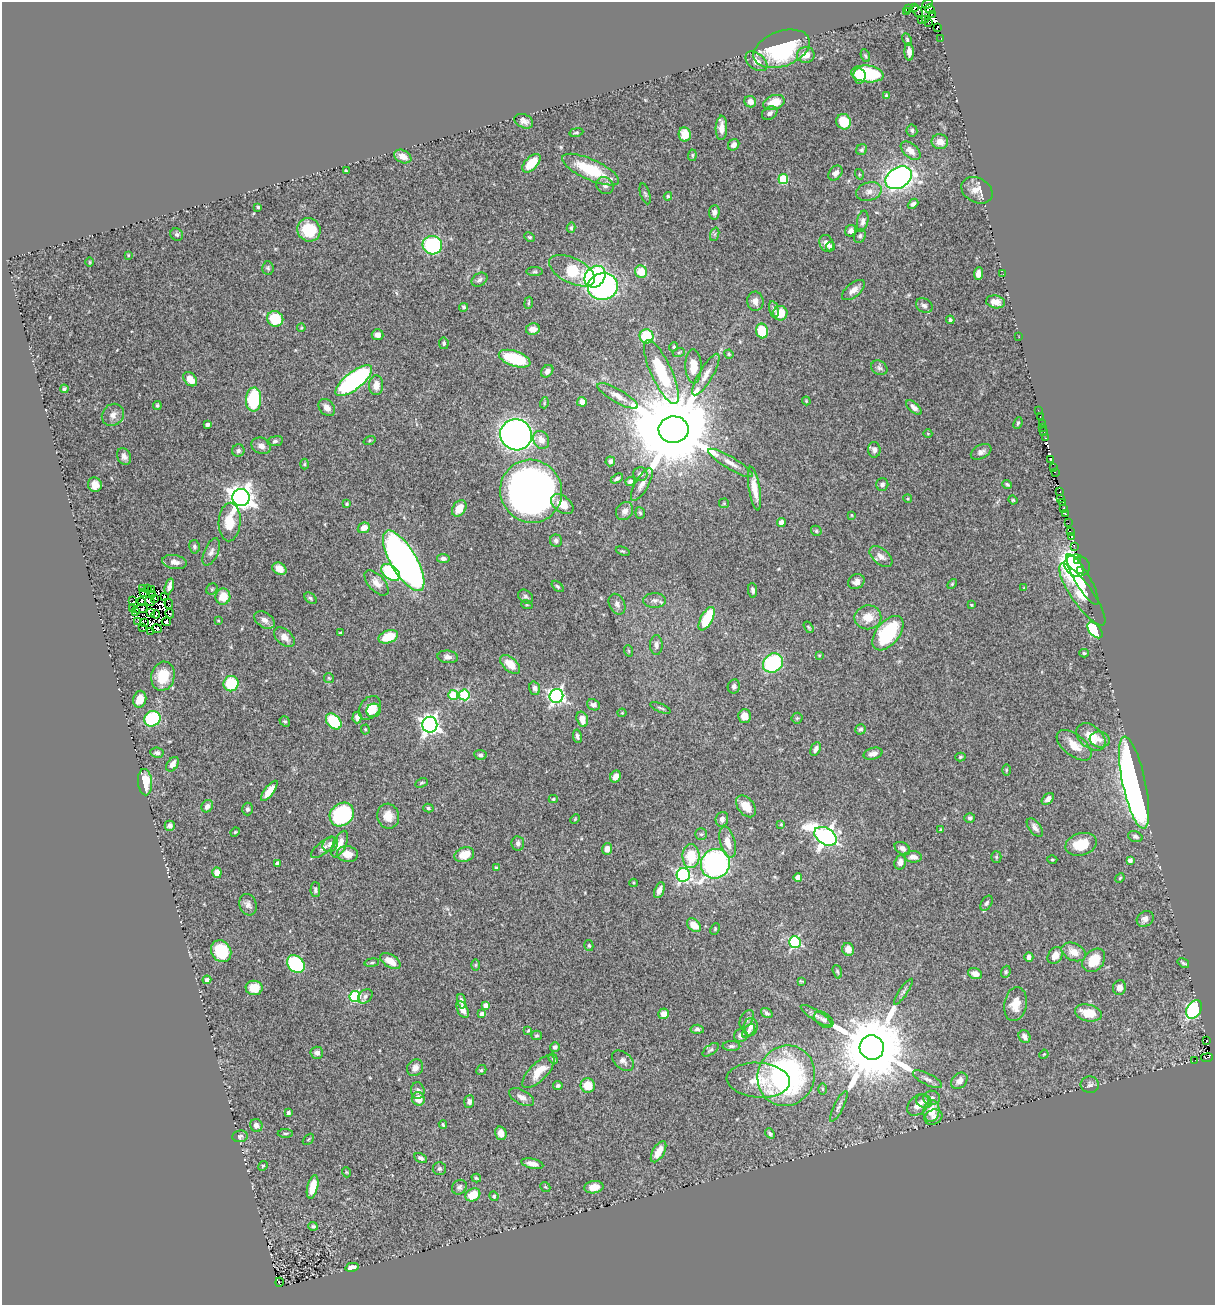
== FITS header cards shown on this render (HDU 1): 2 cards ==
NAXIS1  =                 1213
NAXIS2  =                 1303

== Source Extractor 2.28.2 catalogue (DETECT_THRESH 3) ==
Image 1213 x 1303 px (HDU 1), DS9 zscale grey, 1 PNG px = 1 image px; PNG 1217 x 1307 px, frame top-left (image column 1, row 1303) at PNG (2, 2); each listed source drawn as its Kron ellipse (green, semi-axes under 4 px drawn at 4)
Background 0.667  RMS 0.026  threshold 0.0793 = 3 sigma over >= 5 px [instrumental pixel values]
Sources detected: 450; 23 with non-positive FLUX_AUTO (blend fragments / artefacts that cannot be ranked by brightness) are neither listed nor drawn; the other 427 listed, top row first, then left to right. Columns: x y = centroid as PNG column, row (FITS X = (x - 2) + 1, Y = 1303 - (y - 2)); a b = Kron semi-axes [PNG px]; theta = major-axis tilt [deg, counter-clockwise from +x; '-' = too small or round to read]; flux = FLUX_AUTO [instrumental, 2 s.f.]
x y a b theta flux
928 4 6 3 35 40
915 7 4 2 - 15
909 9 2 2 - 18
930 9 5 4 - 120
907 11 3 2 - 49
918 11 7 3 -52 21
932 14 3 2 - 130
922 19 4 2 - 13
925 20 3 2 - 12
928 22 4 3 - 18
937 28 4 2 - 37
941 38 3 2 - 7.3
907 39 6 4 -64 2.9
782 49 29 17 20 190
909 52 9 4 -87 10
806 55 9 8 - 19
865 56 6 4 -69 2.3
756 61 12 8 -37 15
867 74 16 8 -7 120
859 76 7 6 - 51
887 96 4 3 - 3.3
750 102 6 5 - 9.4
774 103 11 7 18 32
770 113 8 6 33 6.2
524 121 10 6 -25 8.6
844 122 8 7 - 50
721 128 12 6 88 16
912 130 6 5 - 3.4
576 132 7 3 10 2.7
685 134 7 6 - 25
940 142 8 7 - 17
734 145 6 5 - 9.5
862 150 6 5 - 4.5
911 151 11 6 -40 15
692 155 6 4 83 2.2
403 157 9 6 -25 16
531 163 11 6 47 33
591 170 31 10 -24 72
346 171 3 2 - 1.8
835 173 8 6 51 9
859 174 5 3 - 1.7
899 178 14 10 32 560
783 179 5 5 - 75
605 186 9 8 - 6.9
977 190 16 12 -28 18
869 192 13 9 17 12
645 194 11 4 -72 3.4
668 196 4 3 - 2.5
913 204 6 4 41 5.6
258 207 3 3 - 2.8
714 212 7 5 85 6.6
863 221 10 5 79 6.7
571 228 5 4 - 2.8
309 230 12 11 - 57
851 231 6 5 - 6.7
715 234 7 4 71 3.4
177 235 6 5 - 3.5
860 236 7 5 62 4.1
530 237 6 4 -26 2.4
827 243 9 7 -64 12
432 245 10 9 - 150
830 247 5 4 - 4.3
128 255 4 2 - 1.5
90 262 5 3 - 1.6
268 268 7 5 -85 3.1
572 271 25 12 -26 76
535 272 8 4 0 3
641 272 6 6 - 34
978 274 6 4 84 11
1003 274 2 2 - 0.96
595 277 12 9 50 190
479 280 8 6 35 5.5
603 286 15 13 10 460
853 290 13 7 39 12
755 301 9 8 - 11
995 302 9 6 -10 14
529 303 6 3 81 2.1
924 306 9 7 -28 6.5
464 307 4 4 - 3.6
774 309 9 4 -77 4.7
780 313 7 7 - 31
275 319 8 7 - 56
950 320 4 3 - 3
301 328 4 3 - 1.7
533 329 7 6 - 15
762 331 7 6 - 53
377 335 6 5 - 8.5
646 336 7 7 - 73
1019 337 3 2 - 2.2
444 343 6 5 - 3.8
674 347 4 4 - 2.8
679 352 6 4 18 2.5
729 354 5 4 - 2
515 359 16 7 -18 93
693 366 17 8 -88 33
879 368 8 7 - 5.2
547 371 7 5 49 6.3
661 372 35 10 -65 100
706 374 24 7 59 16
190 379 8 5 -47 21
354 381 22 8 38 300
376 385 10 7 86 16
64 389 4 4 - 3.8
618 396 23 6 -30 15
254 399 12 7 86 130
806 401 4 3 - 1.6
582 402 5 4 - 7.9
544 403 5 3 - 1.7
157 405 4 4 - 3.1
914 407 9 5 -43 7
327 408 10 7 -48 11
1038 410 2 2 - 1.4
113 415 12 10 49 12
1040 417 3 2 - 3.5
1018 423 6 4 68 2.7
1042 423 2 2 - 1.5
207 425 3 3 - 5
1043 427 3 2 - 4.1
674 430 15 13 2 34000
1044 432 3 2 - 5
928 434 4 3 - 1.4
516 435 16 15 - 800
1046 438 3 2 - 15
541 440 9 7 -60 15
275 441 8 5 9 4
369 441 6 3 19 2
261 446 10 8 -22 10
874 450 8 6 -89 6.2
238 451 6 6 - 3.9
981 452 11 7 26 7.5
124 456 9 6 -65 7.5
1050 460 3 2 - 79
610 461 5 4 - 6.5
730 463 25 6 -31 15
305 464 5 3 - 1.9
1053 468 3 2 - 9.1
1055 472 2 2 - 13
640 474 7 7 - 5.9
617 479 7 4 28 4
630 481 5 4 - 3.8
642 484 18 6 60 12
882 484 6 6 - 6
1007 484 4 3 - 2.5
95 485 7 6 - 14
754 489 22 5 -81 25
531 491 32 30 -61 1200
1060 491 3 2 - 19
241 498 8 8 - 1700
908 499 4 3 - 1.7
1060 499 4 2 - 25
1013 500 4 4 - 1.9
724 503 5 5 - 2
1063 503 3 3 - 18
347 504 4 4 - 2.3
562 504 13 8 -37 27
459 508 9 6 56 23
1063 508 4 3 - 36
625 511 9 8 - 8.5
640 513 6 4 -83 2.6
1065 514 3 2 - 3.3
852 515 3 2 - 1.2
230 522 19 11 86 42
781 522 4 4 - 9.7
1068 523 2 2 - 5.1
364 528 6 5 - 14
816 531 6 5 - 2.5
1070 532 3 2 - 30
1072 537 4 2 - 49
556 541 6 6 - 4.9
1074 546 2 2 - 6.3
194 547 7 5 -77 3.8
623 551 7 3 -21 2.1
211 552 15 7 66 8.4
881 556 13 7 -39 13
443 558 6 4 -8 6
404 561 34 13 -59 1200
1078 561 3 2 - 64
174 562 12 7 -10 11
1077 565 13 11 -17 600
279 569 7 5 -34 19
1081 570 3 2 - 40
391 572 11 7 -37 120
1083 579 29 7 -60 120
856 582 8 7 - 9.7
377 583 15 8 -48 14
952 584 6 3 46 2
169 586 8 3 73 7
558 586 7 4 -41 2.6
1024 588 3 2 - 1.2
143 589 2 2 - 0.14
148 589 3 2 - 1.9
152 589 2 2 - 1.5
212 589 6 5 - 2.7
753 590 7 4 -82 4.7
143 592 2 2 - 3
152 594 3 2 - 3.5
1082 595 37 10 -55 62
165 597 3 2 - 2.2
223 597 8 7 - 31
526 597 8 6 -36 4.2
154 598 3 3 - 6.6
310 598 7 4 -42 3
655 600 11 7 0 8.4
133 601 3 2 - 8.8
141 601 3 2 - 5.2
150 601 5 2 - 0.64
169 604 5 2 - 0.86
617 604 11 8 -64 7.7
527 605 6 3 -18 1.9
971 605 3 2 - 1.8
132 609 3 2 - 2.7
140 609 7 3 13 4.8
136 611 3 2 - 4.9
150 613 3 2 - 1.3
156 614 4 2 - 1.1
170 614 5 3 - 0.62
868 617 13 12 - 26
707 619 13 6 61 81
218 620 4 3 - 1.4
265 620 11 7 -35 9.8
137 621 3 2 - 5.7
166 622 4 4 - 3
144 623 3 2 - 5.1
142 627 2 2 - 2.1
809 627 6 3 -57 2.1
157 629 5 2 - 2.7
1095 630 9 5 -48 130
151 631 3 2 - 1.8
340 633 3 3 - 2
888 633 20 11 51 140
284 637 12 7 -42 13
388 637 10 6 18 42
656 645 10 6 -90 7.4
629 651 6 3 -71 1.7
1084 653 5 4 - 2.7
819 655 4 3 - 1.5
448 657 10 6 -6 7.4
773 663 10 9 - 170
510 664 12 6 -41 26
163 676 15 11 76 42
329 678 5 5 - 2.4
231 684 8 7 - 61
734 686 7 6 - 5.7
535 688 7 5 -72 6.3
453 695 5 5 - 62
464 695 5 5 - 110
556 696 7 6 - 480
140 699 8 6 75 23
593 705 7 5 -23 6.8
370 708 13 9 51 27
660 708 11 3 -22 3.2
374 710 7 6 - 10
622 713 4 4 - 1.6
745 716 6 6 - 17
357 717 6 4 89 7
797 718 5 5 - 2.6
152 719 8 7 - 170
582 719 8 5 -74 17
285 721 6 4 -37 2.6
334 721 9 6 -47 82
430 725 8 7 - 680
860 729 5 5 - 3.8
365 730 5 4 - 2.2
577 736 7 4 -81 4.6
1091 737 16 11 -40 38
1100 740 10 8 -8 9
1074 745 20 10 -38 28
815 749 7 4 62 6.6
157 753 7 5 -8 5
873 754 9 5 15 9.7
480 755 6 5 - 3.9
960 757 5 4 - 2.4
172 764 8 5 55 11
1006 770 6 4 89 2.1
615 777 6 5 - 9.4
145 782 13 7 -86 40
1134 782 47 11 -78 1200
421 783 6 3 26 2.3
269 791 12 4 53 20
553 799 4 4 - 2.2
1048 799 7 5 43 8.3
207 806 6 5 - 7.2
746 806 12 8 -51 24
428 808 5 4 - 2.7
248 809 6 5 - 4.5
342 815 13 11 42 180
388 816 12 11 - 20
970 818 5 5 - 4.2
575 819 5 3 - 1.4
722 819 7 6 - 7.2
781 824 3 3 - 1.6
170 826 5 5 - 5.5
1035 827 11 5 -52 8.6
941 830 4 4 - 2.5
235 832 5 4 - 2.1
701 834 6 5 - 3.1
825 836 12 8 -31 930
1135 836 7 5 -20 4.4
728 842 16 7 -75 22
518 843 7 6 - 5.6
330 844 8 7 - 7.1
340 844 14 6 66 16
1081 844 16 11 16 43
323 848 15 6 37 7.4
902 848 8 5 -31 5.8
607 849 6 5 - 11
347 854 10 8 -8 19
464 855 10 7 18 26
691 856 12 8 89 53
913 857 8 5 -3 11
996 857 5 5 - 2.6
1052 860 5 3 - 1.8
1130 860 4 4 - 5.8
900 862 7 5 73 9.6
277 863 4 4 - 6.3
715 864 15 14 - 470
496 868 3 3 - 2.6
217 873 5 4 - 14
683 875 7 6 - 330
798 877 4 4 - 15
1120 878 5 4 - 2.1
633 883 4 3 - 1.5
315 890 7 5 89 4.1
659 890 8 4 68 8.8
987 903 8 5 58 4.4
248 905 11 8 -73 8.3
1145 919 9 7 37 8.6
694 925 8 5 -42 27
715 929 6 4 67 1.9
795 942 6 6 - 210
589 946 6 4 -75 2.4
848 949 6 6 - 14
221 951 11 9 -57 67
1074 952 12 8 -26 19
1055 955 9 6 56 16
1029 957 5 4 - 6
1094 960 13 9 48 44
390 961 11 6 -32 23
372 963 7 4 8 2.6
1183 963 6 3 -33 2.8
296 964 10 7 -44 170
476 965 6 4 89 2.1
837 972 7 4 -72 2.8
1006 972 6 4 70 2.7
975 974 7 5 -21 9.1
207 980 4 4 - 7.8
801 981 4 2 - 2
1119 987 7 6 - 10
254 988 8 7 - 30
903 992 15 4 56 5.6
355 996 5 5 - 150
365 996 8 6 47 5.7
462 1001 7 4 -79 7
1015 1004 17 11 80 27
485 1005 4 4 - 13
1194 1009 10 7 57 240
463 1010 9 5 -63 12
767 1013 6 4 -36 4.3
1088 1013 13 8 -13 40
482 1014 4 4 - 9.7
663 1014 5 5 - 13
816 1015 18 5 -32 9
747 1019 10 6 62 4.6
824 1020 11 6 -35 7.3
750 1027 9 7 80 8.8
697 1029 7 4 -5 4
528 1031 3 3 - 1.7
749 1031 8 5 48 5.9
536 1035 5 4 - 2.5
741 1035 7 6 - 6.6
1025 1036 7 5 -55 8.1
1206 1041 3 3 - 25
731 1046 9 5 0 3.8
555 1047 5 4 - 5.2
872 1047 12 12 - 21000
711 1050 9 5 37 4.1
317 1053 6 6 - 7.2
1044 1054 5 3 - 1.7
1207 1058 6 2 8 15
553 1059 6 4 -68 2.8
1195 1060 3 2 - 1.5
623 1061 12 8 -40 8.2
415 1068 9 7 51 11
481 1070 5 4 - 2.7
539 1072 21 8 46 32
786 1076 30 28 65 440
927 1079 16 5 -27 8.8
758 1080 31 17 -4 49
959 1081 9 7 46 12
588 1085 7 7 - 29
1090 1085 9 8 - 5.6
558 1086 5 4 - 3.5
822 1089 6 4 -89 2.5
418 1090 8 6 -82 5.7
522 1097 13 7 -29 11
932 1098 8 7 - 7.7
418 1099 7 6 - 22
924 1101 8 6 -23 6
469 1102 6 5 - 6
918 1105 12 9 46 17
839 1107 17 4 64 6.4
931 1111 11 8 80 28
288 1113 3 3 - 5.4
933 1117 9 7 28 7.8
256 1125 6 6 - 8.8
443 1125 4 3 - 2.3
285 1133 7 3 0 2.6
501 1133 7 5 -74 13
770 1133 5 3 - 3.5
240 1136 8 6 7 4
308 1139 6 2 45 1.5
659 1152 12 5 59 22
421 1158 7 4 -29 5.3
532 1164 11 5 -12 13
263 1166 5 4 - 2.3
439 1169 6 6 - 4.9
346 1172 5 3 - 1.5
476 1178 5 3 - 2.2
313 1187 12 5 76 32
459 1187 8 6 48 5.3
545 1187 5 4 - 2.2
594 1187 9 6 9 23
473 1195 8 6 29 37
494 1196 5 4 - 3.2
313 1226 5 4 - 2.9
352 1267 7 4 13 8.4
279 1282 4 2 - 13
At the frame edge (FLAGS 8, measured only in part): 1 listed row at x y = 928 4
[23 non-positive-flux detections neither listed nor drawn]